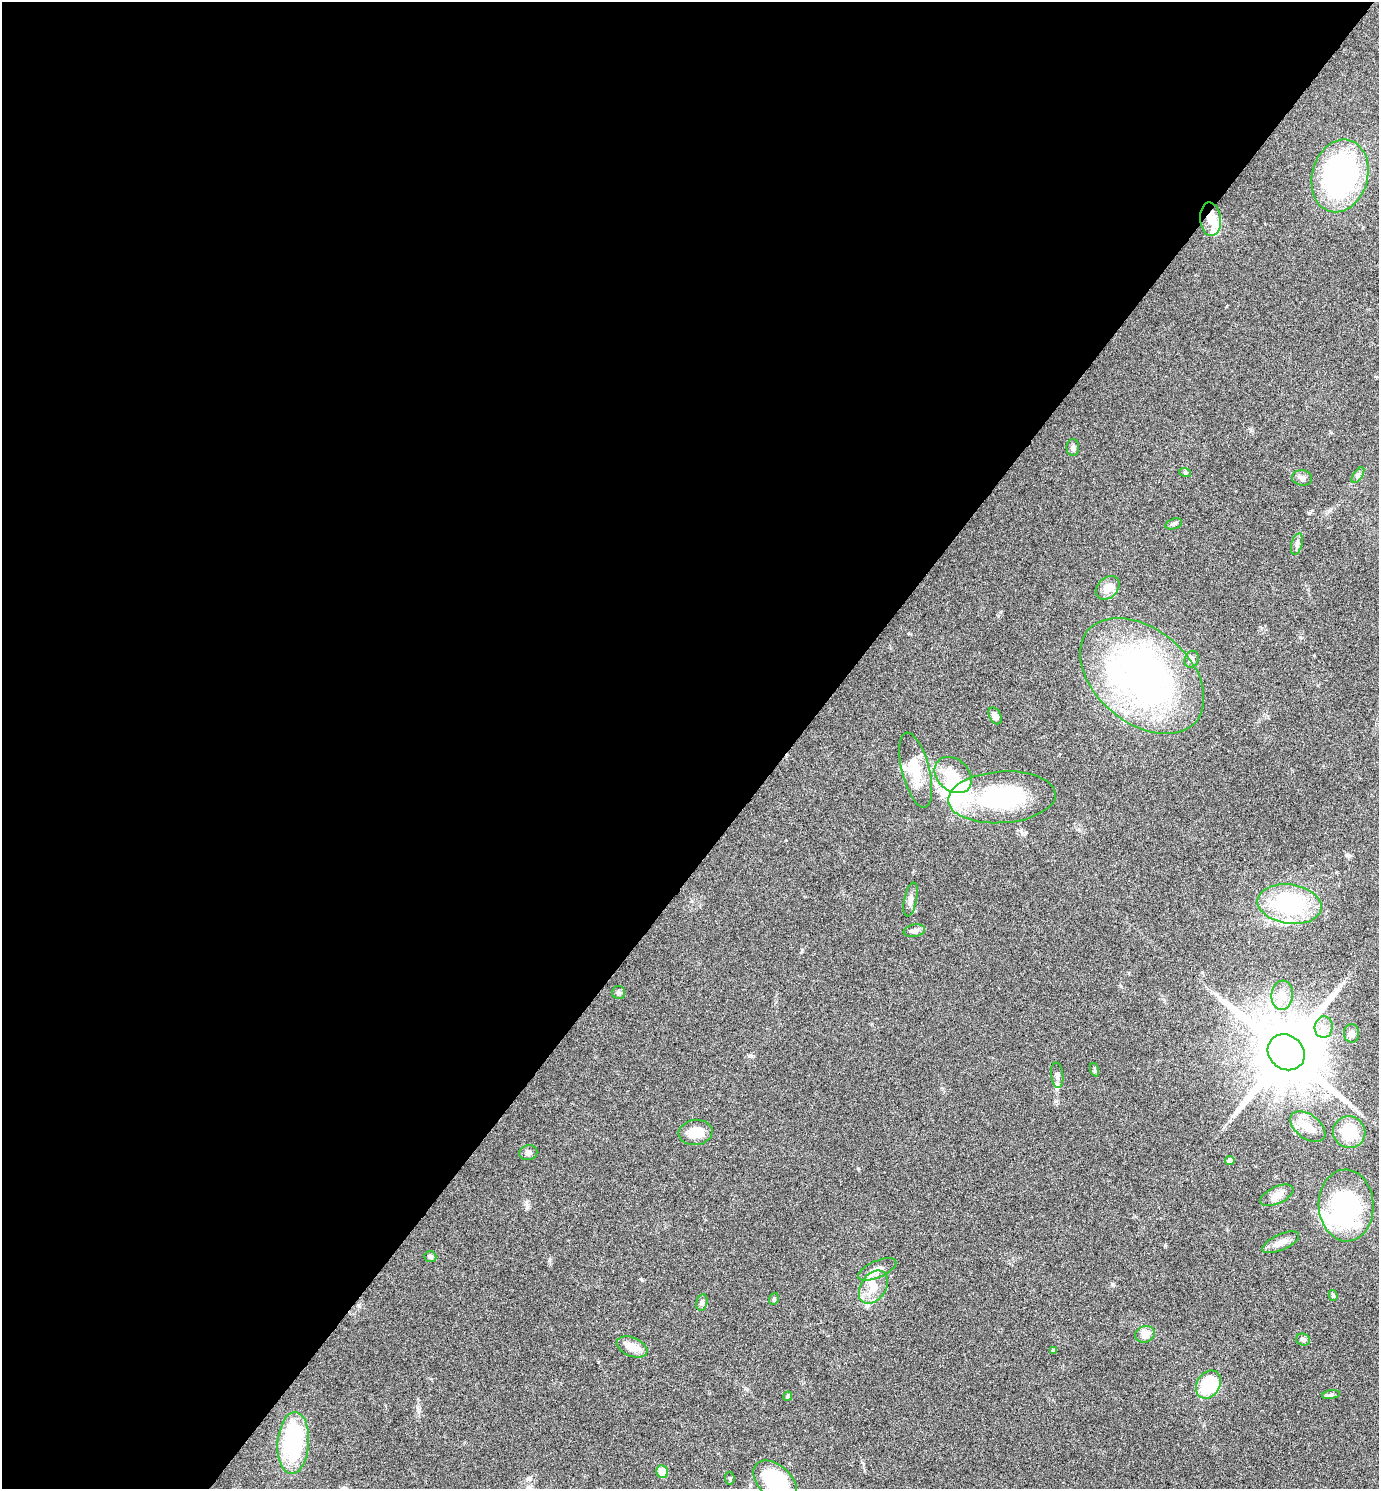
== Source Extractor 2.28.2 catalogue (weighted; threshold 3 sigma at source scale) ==
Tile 5 of 4 x 4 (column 1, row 2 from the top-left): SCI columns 156-1532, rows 2981-4467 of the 5958 x 5955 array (HDU 1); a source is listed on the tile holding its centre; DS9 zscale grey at full resolution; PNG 1381 x 1491 px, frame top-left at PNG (2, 2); each listed source drawn as its Kron ellipse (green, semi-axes under 4 px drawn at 4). Shown black and unused: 57% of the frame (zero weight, under 4 of 8 exposures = <1% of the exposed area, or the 3 px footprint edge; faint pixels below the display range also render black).
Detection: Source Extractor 2.28.2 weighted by HDU 2 'WHT'; one run over the whole footprint, this tile lists its part. Background 0.116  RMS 0.0051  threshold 0.0209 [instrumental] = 3 sigma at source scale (4.09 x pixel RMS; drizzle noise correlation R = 1.36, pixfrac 0.8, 0.05/0.05 arcsec/px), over >= 5 px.
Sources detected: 58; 3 inside a brighter object's white glare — neither listed nor drawn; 5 inside a brighter listed object's ellipse — not listed separately; the other 50 listed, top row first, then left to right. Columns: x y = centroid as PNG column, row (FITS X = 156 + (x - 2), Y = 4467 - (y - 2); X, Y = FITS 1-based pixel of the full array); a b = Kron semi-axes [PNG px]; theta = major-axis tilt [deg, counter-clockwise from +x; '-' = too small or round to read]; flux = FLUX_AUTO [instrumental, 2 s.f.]
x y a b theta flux
1340 176 37 28 74 96
1210 219 17 10 -85 6.9
1073 448 8 6 -89 1.7
1185 472 6 4 -19 0.61
1358 475 9 4 55 1.1
1302 478 10 7 -8 1.9
1174 524 9 5 17 1.1
1297 544 11 5 73 1.6
1108 588 13 10 45 4.9
1192 659 9 7 67 1.4
1142 676 71 47 -40 180
995 716 9 5 -60 1.8
916 770 39 13 -75 14
953 775 21 15 -43 11
1002 797 54 26 4 56
910 899 17 6 79 2.4
1290 904 32 19 -8 49
914 931 11 6 10 1.9
619 992 6 6 - 1.1
1282 995 14 10 84 5.4
1324 1027 11 9 86 3.4
1352 1033 9 7 -86 2.6
1286 1052 19 17 -39 6100
1095 1070 7 4 -71 0.72
1057 1075 13 6 -83 1.9
1308 1127 20 12 -36 7.3
695 1132 17 12 9 8.3
1349 1132 16 15 - 14
528 1153 9 7 12 1.7
1230 1161 4 4 - 3
1277 1195 18 8 25 4.1
1346 1205 36 27 -88 56
1281 1242 20 8 24 4.2
430 1257 6 5 - 1
877 1269 20 8 23 4.3
873 1287 18 12 56 8.4
1333 1295 5 4 - 0.7
774 1299 6 4 70 0.71
702 1302 8 5 78 1.4
1145 1334 10 8 22 2.5
1303 1340 7 6 - 1.5
632 1347 16 9 -22 5.7
1053 1351 4 3 - 1.1
1208 1385 15 11 58 28
1331 1395 9 4 9 1
788 1396 4 4 - 0.88
293 1443 31 15 86 43
662 1472 6 5 - 6.3
730 1478 6 4 -83 0.68
775 1481 25 16 -41 39
Overlapping masked pixels (flux is a lower limit): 1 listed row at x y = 1210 219
Isophote crosses this tile's border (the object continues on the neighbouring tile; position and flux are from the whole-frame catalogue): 1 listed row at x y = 775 1481
Unlisted compact peaks at least as high as the median listed source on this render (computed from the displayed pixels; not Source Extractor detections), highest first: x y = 1309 513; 1112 1284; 858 1168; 527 1207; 1165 1245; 549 1260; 418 1410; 641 1279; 598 1362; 802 951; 751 1056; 1346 855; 1202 972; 1300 637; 747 1389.